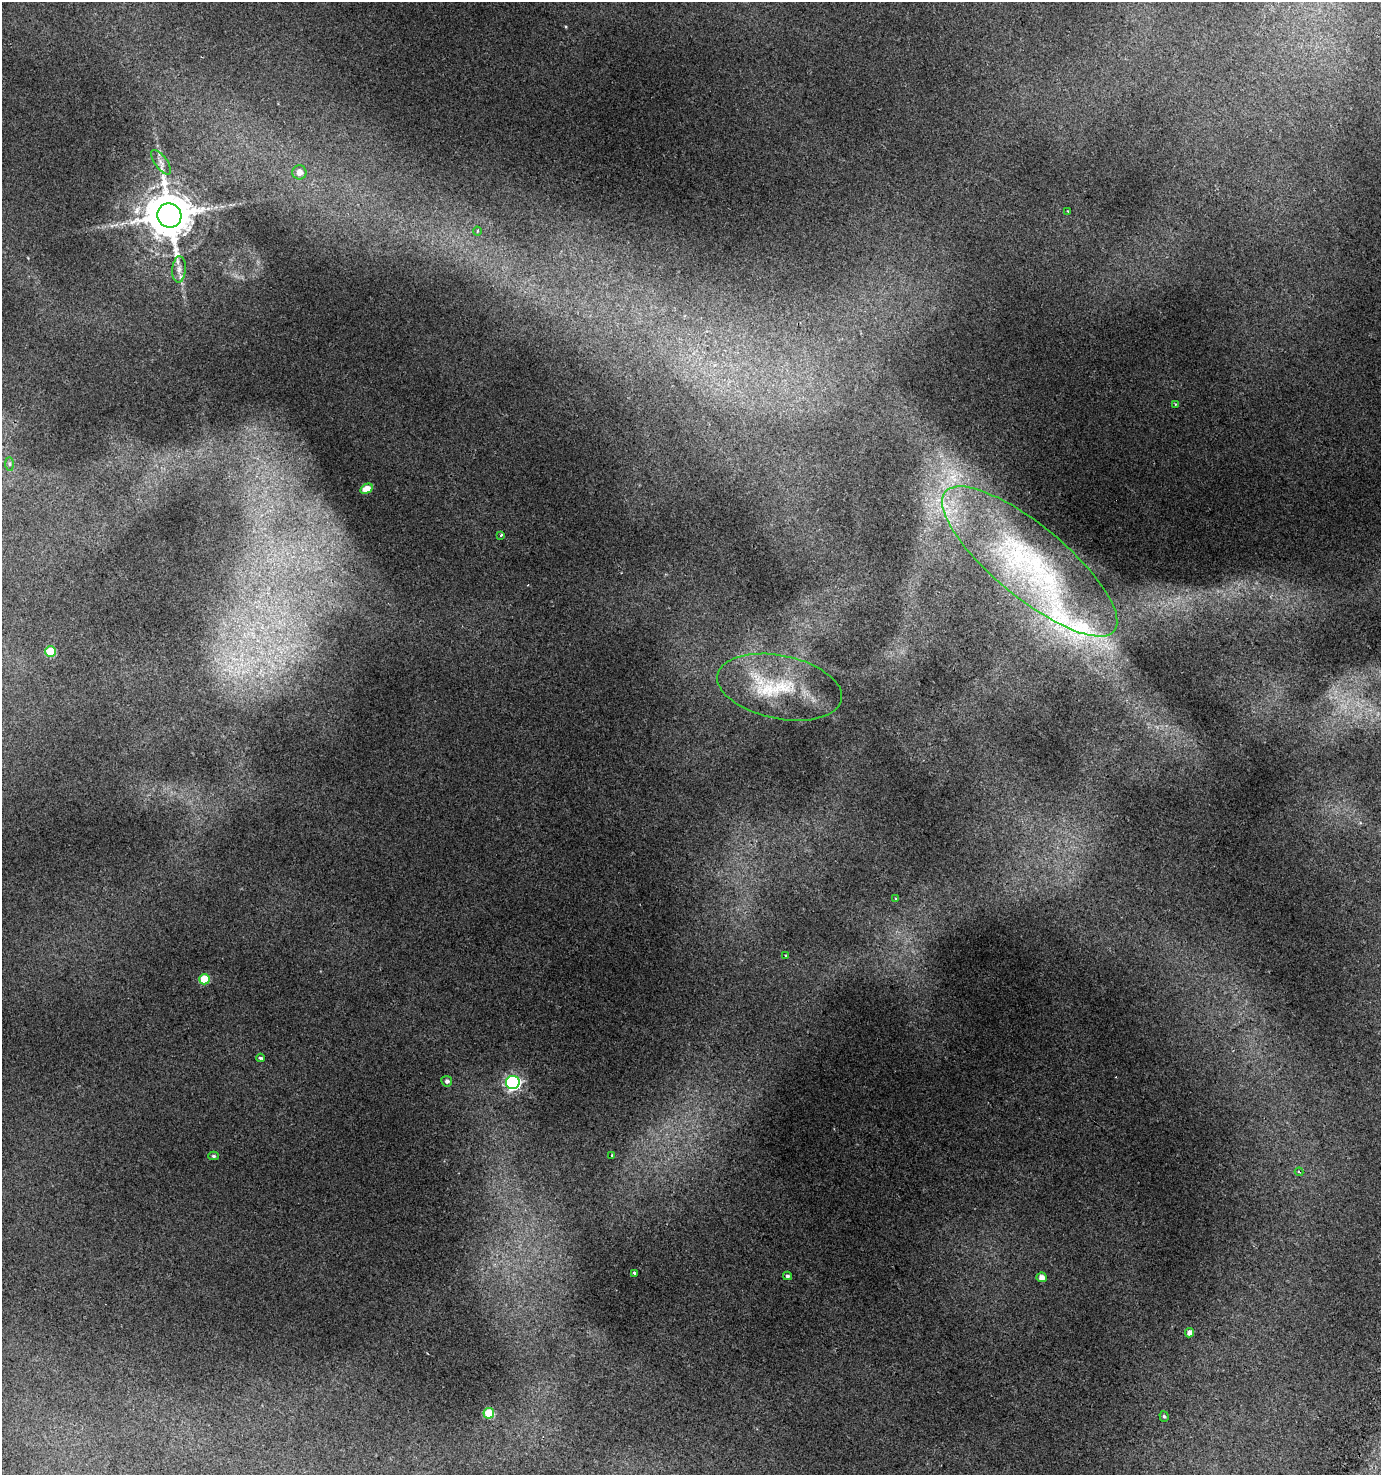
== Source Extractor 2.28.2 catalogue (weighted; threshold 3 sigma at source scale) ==
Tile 6 of 4 x 4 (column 2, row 2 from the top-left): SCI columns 1632-3010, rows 2998-4470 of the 6088 x 5990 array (HDU 1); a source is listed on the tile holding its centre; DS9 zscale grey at full resolution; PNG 1383 x 1477 px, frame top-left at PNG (2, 2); each listed source drawn as its Kron ellipse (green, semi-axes under 4 px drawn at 4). Shown black and unused: <1% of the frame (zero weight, under 2 of 3 exposures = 4% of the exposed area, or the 3 px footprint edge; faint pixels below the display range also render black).
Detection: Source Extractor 2.28.2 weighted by HDU 2 'WHT'; one run over the whole footprint, this tile lists its part. Background 0.0164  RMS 0.0048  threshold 0.0215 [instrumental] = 3 sigma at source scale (4.5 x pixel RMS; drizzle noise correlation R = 1.50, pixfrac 1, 0.0396/0.0396 arcsec/px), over >= 5 px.
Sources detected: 31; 3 inside a brighter listed object's ellipse — not listed separately; the other 28 listed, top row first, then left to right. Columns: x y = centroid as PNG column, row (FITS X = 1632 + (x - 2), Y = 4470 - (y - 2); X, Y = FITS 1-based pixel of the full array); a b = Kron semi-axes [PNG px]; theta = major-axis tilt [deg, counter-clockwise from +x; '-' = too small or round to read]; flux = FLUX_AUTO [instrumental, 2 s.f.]
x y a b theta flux
161 162 15 6 -53 2.8
299 172 7 7 - 3.5
1068 211 3 3 - 0.42
169 215 12 11 - 2400
477 231 4 3 - 0.51
179 269 13 6 86 2.9
1175 404 3 3 - 0.38
10 464 7 4 -89 0.88
366 489 6 4 29 5.2
501 535 4 3 - 4.1
1030 561 109 36 -39 100
50 652 5 5 - 19
780 687 63 31 -12 36
896 898 3 3 - 1.4
786 956 3 2 - 0.65
204 979 5 5 - 15
260 1058 4 3 - 0.84
447 1081 5 5 - 1.3
513 1082 7 6 - 120
612 1155 3 2 - 1.3
213 1156 5 4 - 0.8
1299 1172 4 3 - 0.64
634 1273 3 3 - 3
787 1276 4 4 - 1
1042 1277 5 4 - 3
1190 1333 5 4 - 2.4
489 1413 5 5 - 16
1164 1416 5 4 - 0.75
Overlapping masked pixels (flux is a lower limit): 1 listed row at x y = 1030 561